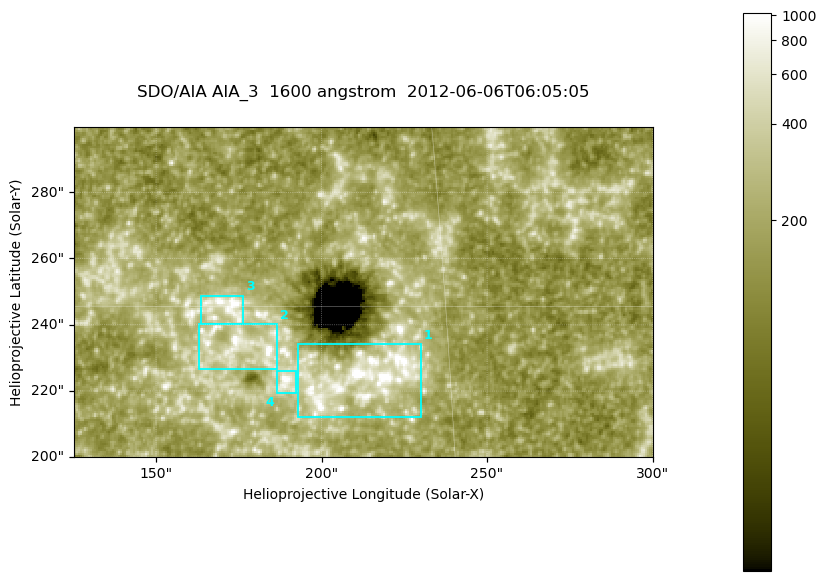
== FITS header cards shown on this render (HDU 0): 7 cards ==
TELESCOP= 'SDO/AIA '
INSTRUME= 'AIA_3   '
WAVELNTH=                 1600
WAVEUNIT= 'angstrom'
DATE-OBS= '2012-06-06T06:05:05.12'
CTYPE1  = 'HPLN-TAN'
CTYPE2  = 'HPLT-TAN'

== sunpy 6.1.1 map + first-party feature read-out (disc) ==
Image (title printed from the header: SDO/AIA AIA_3  1600 angstrom  2012-06-06T06:05:05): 287 x 164 px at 0.609 arcsec/px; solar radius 946 arcsec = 1552 px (partial field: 0.6% of the solar disc is inside the frame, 100% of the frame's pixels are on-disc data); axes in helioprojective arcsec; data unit not stated in the header (colour bar unlabelled)
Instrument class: DISC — disc imager (sunpy class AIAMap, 1600 A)
Bright regions (active regions / flare kernels): reference = the on-disc median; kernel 3 px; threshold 5 sigma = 324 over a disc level ~181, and >= 1.15x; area >= 47 px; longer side >= 3 px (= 1.8 arcsec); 4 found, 4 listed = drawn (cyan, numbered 1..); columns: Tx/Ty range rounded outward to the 2 arcsec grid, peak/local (2 s.f.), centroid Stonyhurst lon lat
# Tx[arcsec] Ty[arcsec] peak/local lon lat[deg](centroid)
1 192..230 212..234 15 +13 +14
2 162..188 226..240 6.8 +11 +14
3 162..178 240..250 6.2 +11 +15
4 186..192 218..226 6.9 +12 +14